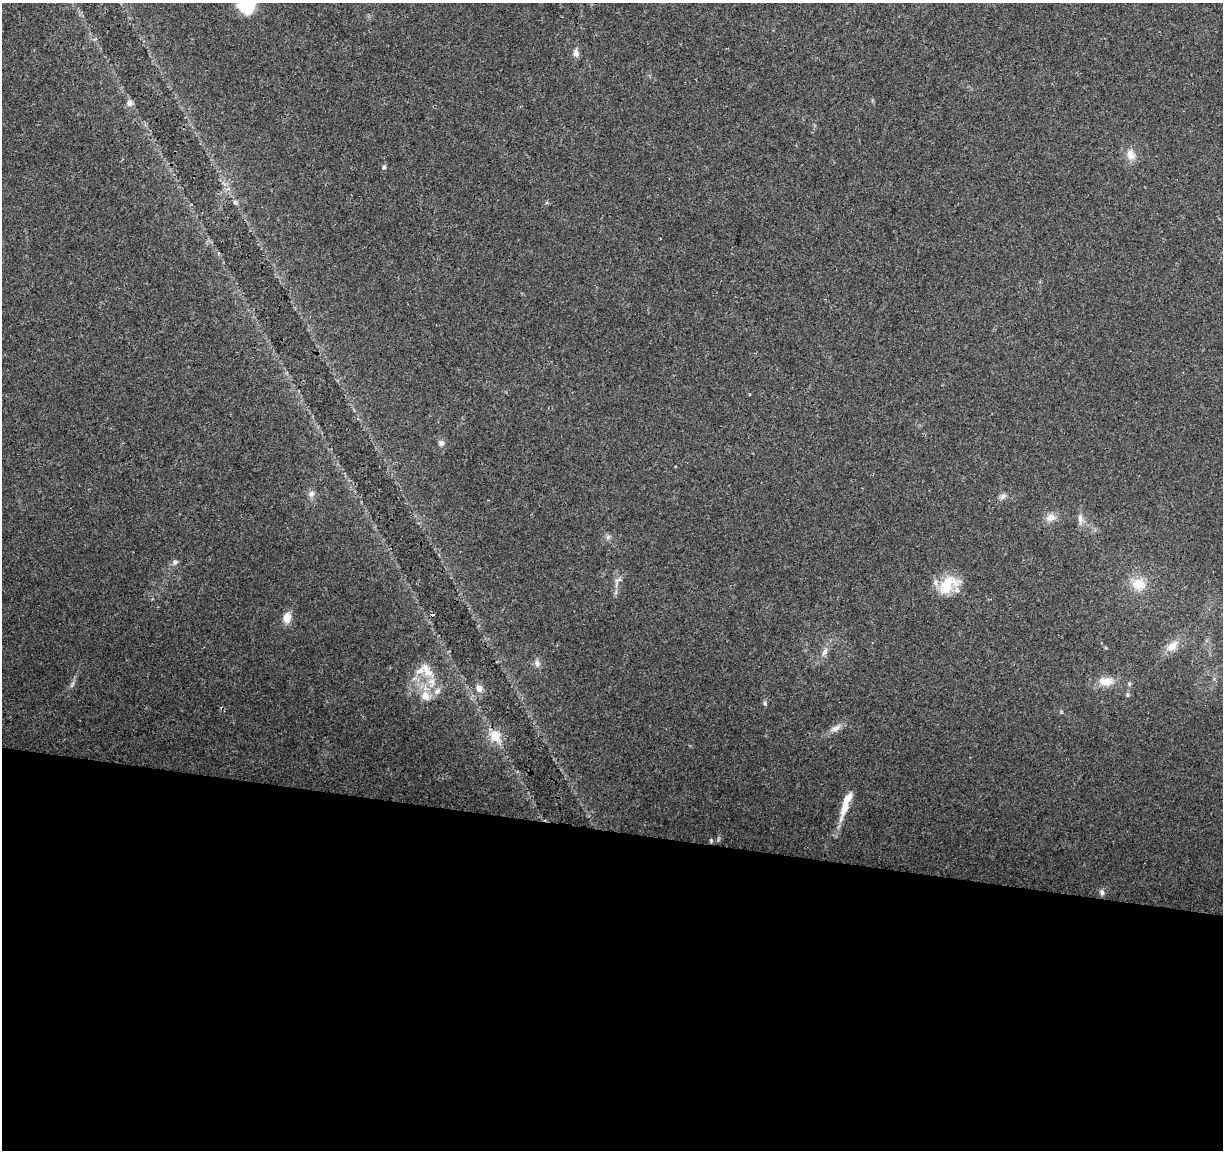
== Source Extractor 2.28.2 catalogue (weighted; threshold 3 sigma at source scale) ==
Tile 14 of 4 x 4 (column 2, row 4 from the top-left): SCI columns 1223-2443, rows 225-1372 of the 4895 x 5100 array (HDU 1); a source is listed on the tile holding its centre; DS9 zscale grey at full resolution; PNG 1225 x 1152 px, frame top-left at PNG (2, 3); no overlay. Shown black and unused: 28% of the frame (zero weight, under 3 of 4 exposures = <1% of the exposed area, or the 3 px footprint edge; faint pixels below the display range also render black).
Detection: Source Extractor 2.28.2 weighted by HDU 2 'WHT'; one run over the whole footprint, this tile lists its part. Background 0.0215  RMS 0.004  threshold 0.0182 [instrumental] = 3 sigma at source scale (4.5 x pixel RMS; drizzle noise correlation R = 1.50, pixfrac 1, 0.0396/0.0396 arcsec/px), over >= 5 px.
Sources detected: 38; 1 cosmic-ray / hot-pixel residue — not listed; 4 inside a brighter listed object's ellipse — not listed separately; the other 33 listed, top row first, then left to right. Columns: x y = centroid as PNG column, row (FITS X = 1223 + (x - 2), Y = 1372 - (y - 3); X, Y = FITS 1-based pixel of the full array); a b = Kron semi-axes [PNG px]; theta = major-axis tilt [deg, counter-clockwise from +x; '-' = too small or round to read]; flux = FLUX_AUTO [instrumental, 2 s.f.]
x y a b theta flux
247 6 19 17 39 13
576 53 10 7 -81 1.8
129 103 8 8 - 1.7
1131 155 14 10 -74 3.8
384 167 5 4 - 0.93
235 202 7 5 -59 0.83
441 443 8 7 - 1.4
311 494 9 8 - 1.7
1003 496 8 7 - 1.4
1051 517 13 10 16 3.1
1080 519 12 7 -87 2.2
608 537 8 4 46 0.94
175 562 7 7 - 1.1
618 580 12 4 25 1.1
1139 584 18 15 -18 7.4
948 585 31 18 42 12
287 618 10 7 88 4.7
1172 646 17 10 38 4.6
825 652 11 7 67 2
537 663 9 7 -65 1.7
429 673 15 11 -20 4.7
1106 681 19 11 0 5.5
72 684 12 3 58 1
479 688 9 8 - 2.2
437 691 10 7 46 2.1
1127 695 5 5 - 0.69
426 696 14 12 -49 4.8
765 703 6 4 -89 0.65
836 728 13 7 28 2.5
495 736 14 13 - 6.8
844 808 33 9 73 6.9
711 840 5 4 - 0.44
1102 892 8 6 -85 1.1
Isophote crosses this tile's border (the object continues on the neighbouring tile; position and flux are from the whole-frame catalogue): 1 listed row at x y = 247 6